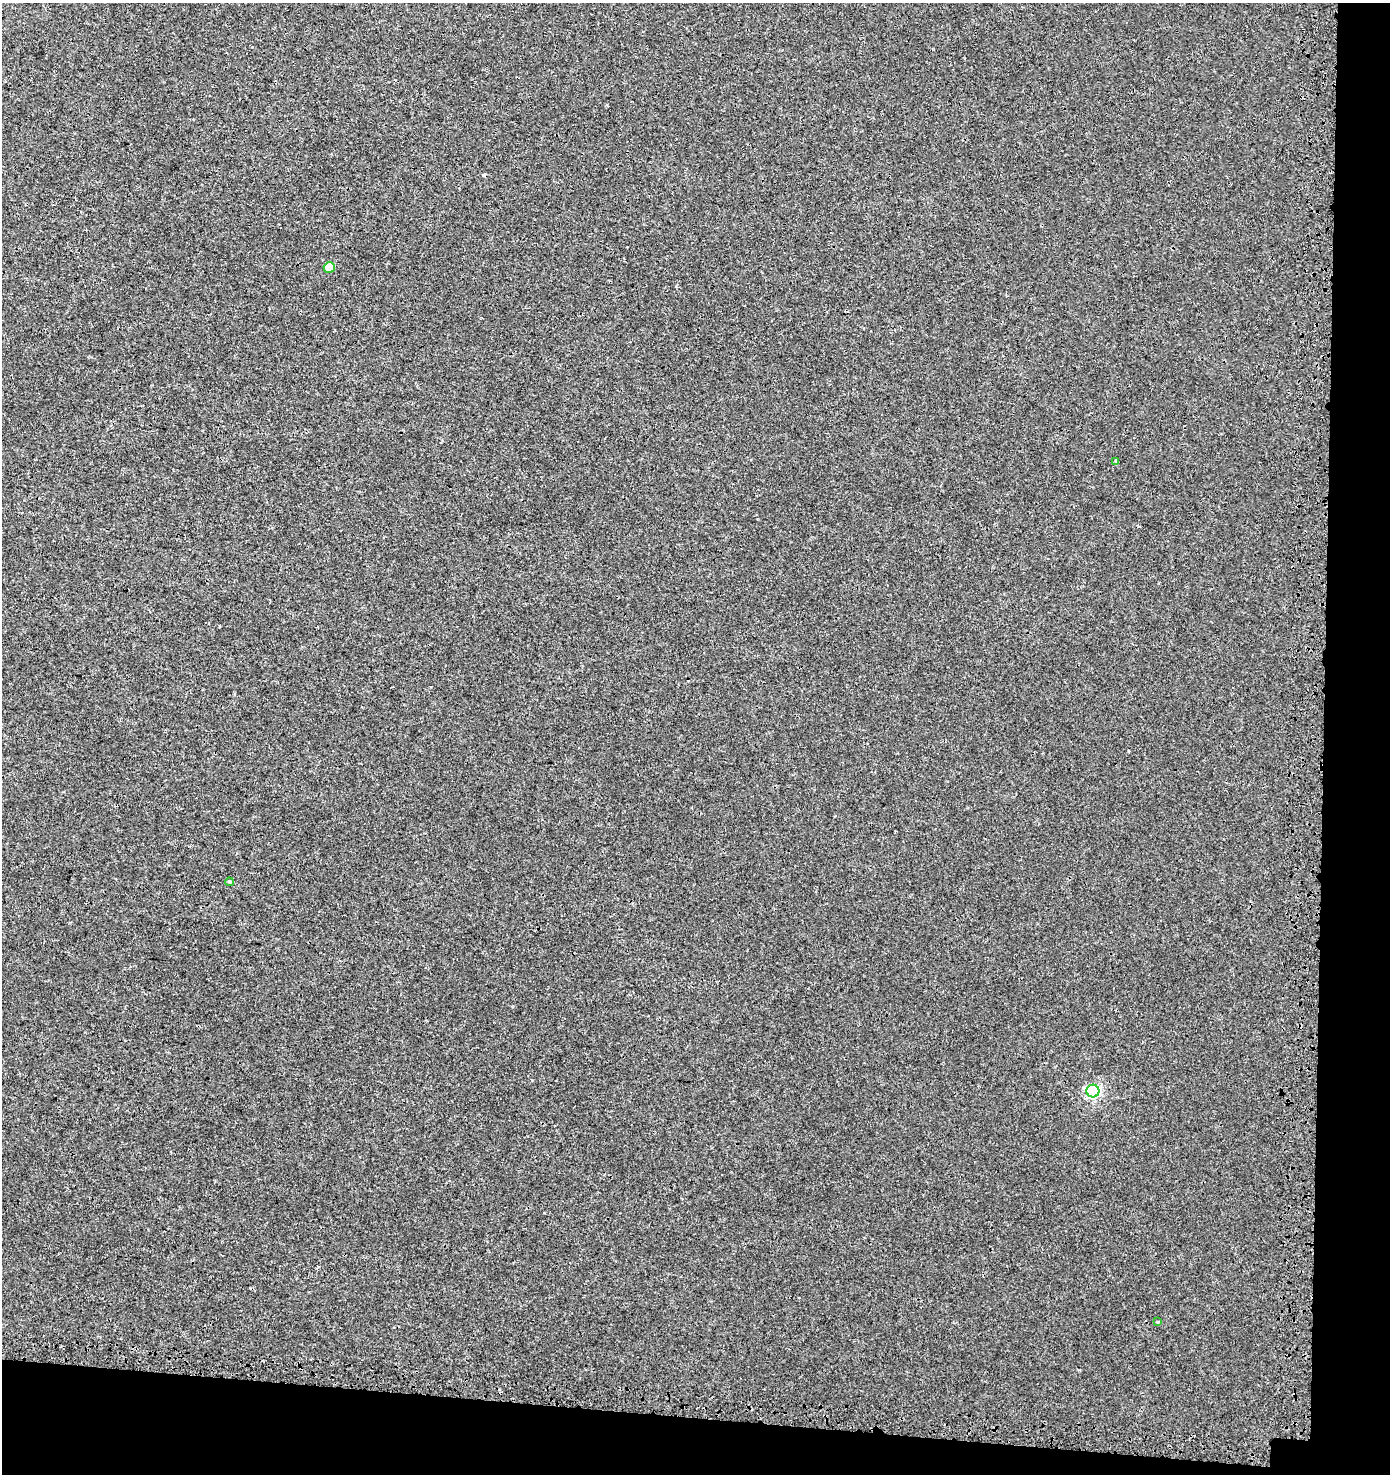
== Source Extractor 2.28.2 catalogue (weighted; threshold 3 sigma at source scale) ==
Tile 9 of 3 x 3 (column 3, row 3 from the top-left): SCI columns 3105-4492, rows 110-1581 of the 4870 x 4628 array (HDU 1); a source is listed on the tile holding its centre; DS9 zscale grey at full resolution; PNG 1392 x 1476 px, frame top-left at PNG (2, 3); each listed source drawn as its Kron ellipse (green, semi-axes under 4 px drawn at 4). Shown black and unused: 9% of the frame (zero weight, under 3 of 4 exposures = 9% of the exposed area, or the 3 px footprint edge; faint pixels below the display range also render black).
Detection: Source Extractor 2.28.2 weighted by HDU 2 'WHT'; one run over the whole footprint, this tile lists its part. Background 0.00235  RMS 0.0026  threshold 0.0115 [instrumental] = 3 sigma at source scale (4.5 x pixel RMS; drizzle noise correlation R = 1.50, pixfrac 1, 0.0396/0.0396 arcsec/px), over >= 5 px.
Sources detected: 6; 1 cosmic-ray / hot-pixel residue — neither listed nor drawn; the other 5 listed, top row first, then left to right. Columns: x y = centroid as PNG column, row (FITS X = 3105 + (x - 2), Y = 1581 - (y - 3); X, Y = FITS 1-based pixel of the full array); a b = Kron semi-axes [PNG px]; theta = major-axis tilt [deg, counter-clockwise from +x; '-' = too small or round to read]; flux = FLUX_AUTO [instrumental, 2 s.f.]
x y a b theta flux
329 267 5 5 - 5.1
1116 461 4 3 - 0.36
229 882 4 3 - 0.35
1093 1091 6 6 - 42
1157 1322 4 4 - 0.24